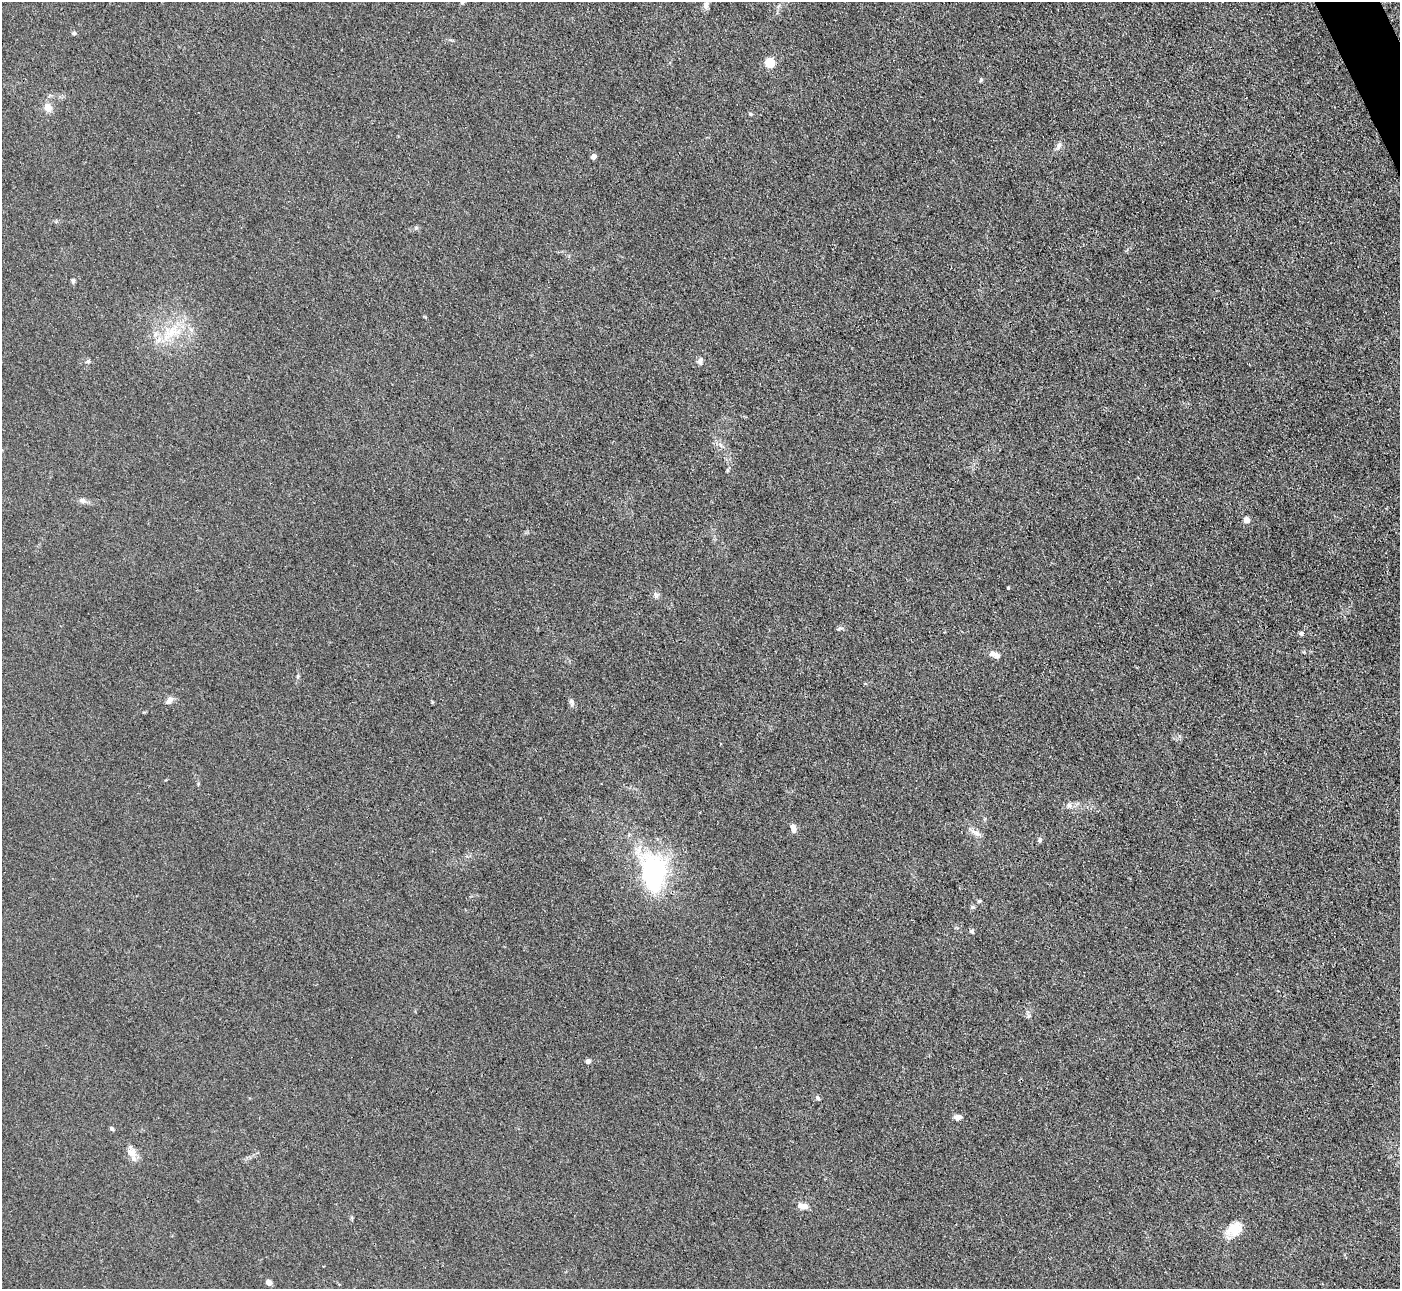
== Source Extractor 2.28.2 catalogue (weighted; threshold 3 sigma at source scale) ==
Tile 10 of 4 x 4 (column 2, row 3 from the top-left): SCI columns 1401-2798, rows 1573-2859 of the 5599 x 5585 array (HDU 1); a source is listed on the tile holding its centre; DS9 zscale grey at full resolution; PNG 1402 x 1291 px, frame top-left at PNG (2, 2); no overlay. Shown black and unused: <1% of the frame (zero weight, under 3 of 4 exposures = <1% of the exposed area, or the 3 px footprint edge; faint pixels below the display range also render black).
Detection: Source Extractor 2.28.2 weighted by HDU 2 'WHT'; one run over the whole footprint, this tile lists its part. Background 0.0557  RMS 0.0059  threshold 0.0266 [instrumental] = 3 sigma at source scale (4.5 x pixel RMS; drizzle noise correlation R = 1.50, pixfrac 1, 0.05/0.05 arcsec/px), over >= 5 px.
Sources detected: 43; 3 inside a brighter listed object's ellipse — not listed separately; the other 40 listed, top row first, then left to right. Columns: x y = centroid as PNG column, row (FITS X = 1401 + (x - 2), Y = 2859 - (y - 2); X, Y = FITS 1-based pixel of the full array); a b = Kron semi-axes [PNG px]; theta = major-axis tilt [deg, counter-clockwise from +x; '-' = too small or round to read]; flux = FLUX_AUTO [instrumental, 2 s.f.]
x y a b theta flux
706 5 10 7 79 2.6
778 6 8 3 45 1
74 33 5 4 - 0.85
770 63 5 5 - 37
981 80 6 4 70 0.84
48 108 11 9 -66 4.8
751 114 5 4 - 0.93
1058 146 12 6 69 2.6
593 156 6 5 - 2.2
416 228 6 4 -1 1
73 281 6 4 -74 0.99
170 333 35 15 38 21
88 361 6 5 - 0.97
700 361 10 6 83 2
83 500 10 7 -25 2.3
1246 520 5 4 - 7.1
1008 588 4 3 - 0.57
656 594 8 5 -56 1.5
840 628 11 3 15 0.94
1301 633 5 4 - 1.5
992 654 14 6 2 2.5
298 676 6 4 72 0.83
169 701 12 7 43 2.8
571 702 10 6 -77 1.7
1069 805 10 6 -30 2.3
793 828 9 5 -77 3.7
976 833 15 6 -32 3.1
1040 840 6 6 - 1.2
653 873 43 28 -86 78
979 901 5 4 - 0.79
972 907 6 5 - 1
972 931 6 5 - 1.1
588 1061 4 4 - 3.6
818 1098 7 5 -61 1.1
958 1117 9 6 3 2.9
112 1128 6 4 -44 1.1
132 1153 14 11 -43 5.4
803 1206 12 7 -12 4.6
1234 1231 17 11 -78 6.7
269 1282 5 4 - 3.7